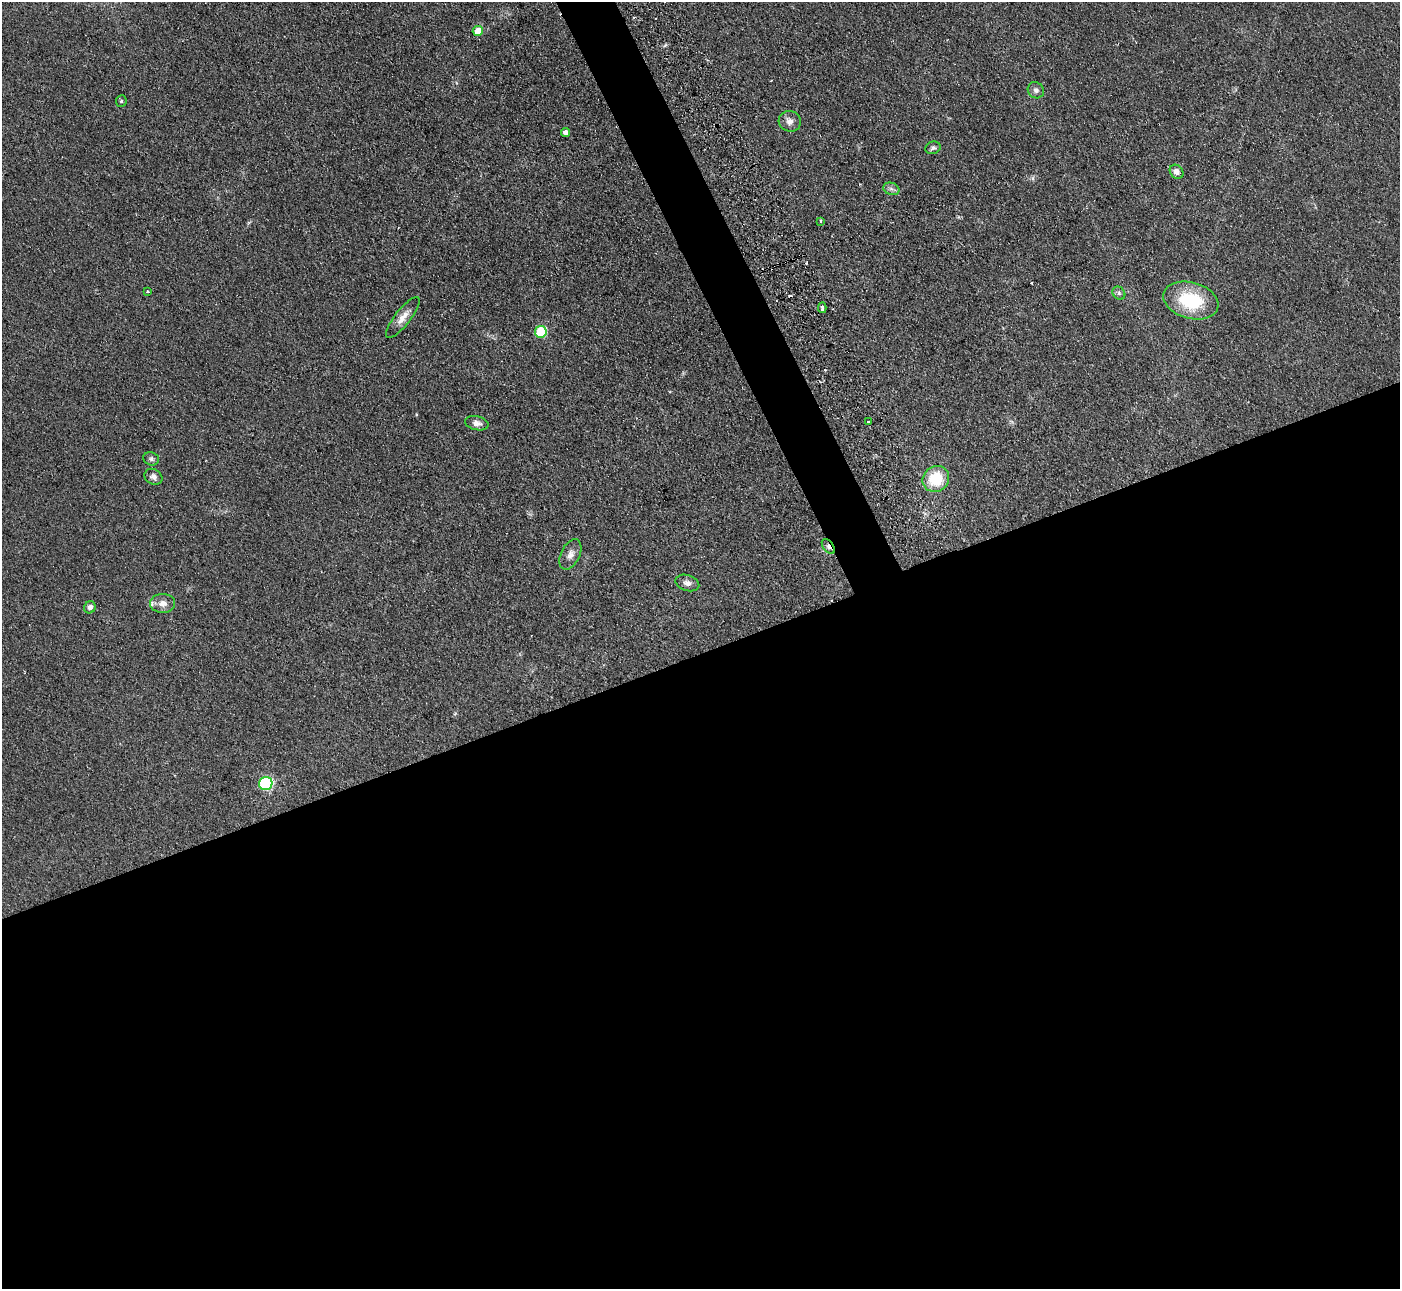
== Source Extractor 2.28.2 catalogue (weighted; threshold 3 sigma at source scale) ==
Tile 15 of 4 x 4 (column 3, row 4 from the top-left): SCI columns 2799-4196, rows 287-1573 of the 5647 x 5607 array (HDU 1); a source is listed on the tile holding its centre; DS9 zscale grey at full resolution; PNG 1402 x 1291 px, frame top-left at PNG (2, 2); each listed source drawn as its Kron ellipse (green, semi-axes under 4 px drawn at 4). Shown black and unused: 51% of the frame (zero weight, under 2 of 3 exposures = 3% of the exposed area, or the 3 px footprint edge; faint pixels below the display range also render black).
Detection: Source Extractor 2.28.2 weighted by HDU 2 'WHT'; one run over the whole footprint, this tile lists its part. Background 0.0882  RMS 0.0083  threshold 0.0373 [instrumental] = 3 sigma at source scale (4.5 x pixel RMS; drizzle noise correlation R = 1.50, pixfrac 1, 0.05/0.05 arcsec/px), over >= 5 px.
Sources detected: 32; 5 cosmic-ray / hot-pixel residue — neither listed nor drawn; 1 inside a brighter listed object's ellipse — not listed separately; the other 26 listed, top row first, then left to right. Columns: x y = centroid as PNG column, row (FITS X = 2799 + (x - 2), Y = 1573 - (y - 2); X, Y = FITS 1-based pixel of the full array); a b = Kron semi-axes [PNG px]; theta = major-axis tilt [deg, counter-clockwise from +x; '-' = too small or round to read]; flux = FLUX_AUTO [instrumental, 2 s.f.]
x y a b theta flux
478 31 5 5 - 14
1036 90 8 7 - 2.7
121 101 6 5 - 1.2
790 121 11 10 - 5
565 133 4 4 - 3.5
933 148 8 6 20 2.1
1177 172 7 6 - 4.5
891 189 8 6 -20 2.4
820 221 3 3 - 1
147 291 3 3 - 1.1
1119 293 7 6 - 2
1191 301 28 18 -15 46
822 308 5 3 - 3
403 317 25 7 52 8.2
541 332 6 5 - 48
868 422 3 3 - 1.2
477 423 12 7 -12 4.4
151 459 8 6 -15 1.9
153 477 9 7 -30 3.6
936 479 14 12 40 30
828 547 8 5 -53 2.4
570 554 16 9 63 5.5
687 583 12 7 -19 4.3
163 603 12 9 1 6
90 607 6 5 - 3
266 783 7 6 - 93
Overlapping masked pixels (flux is a lower limit): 1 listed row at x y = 828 547